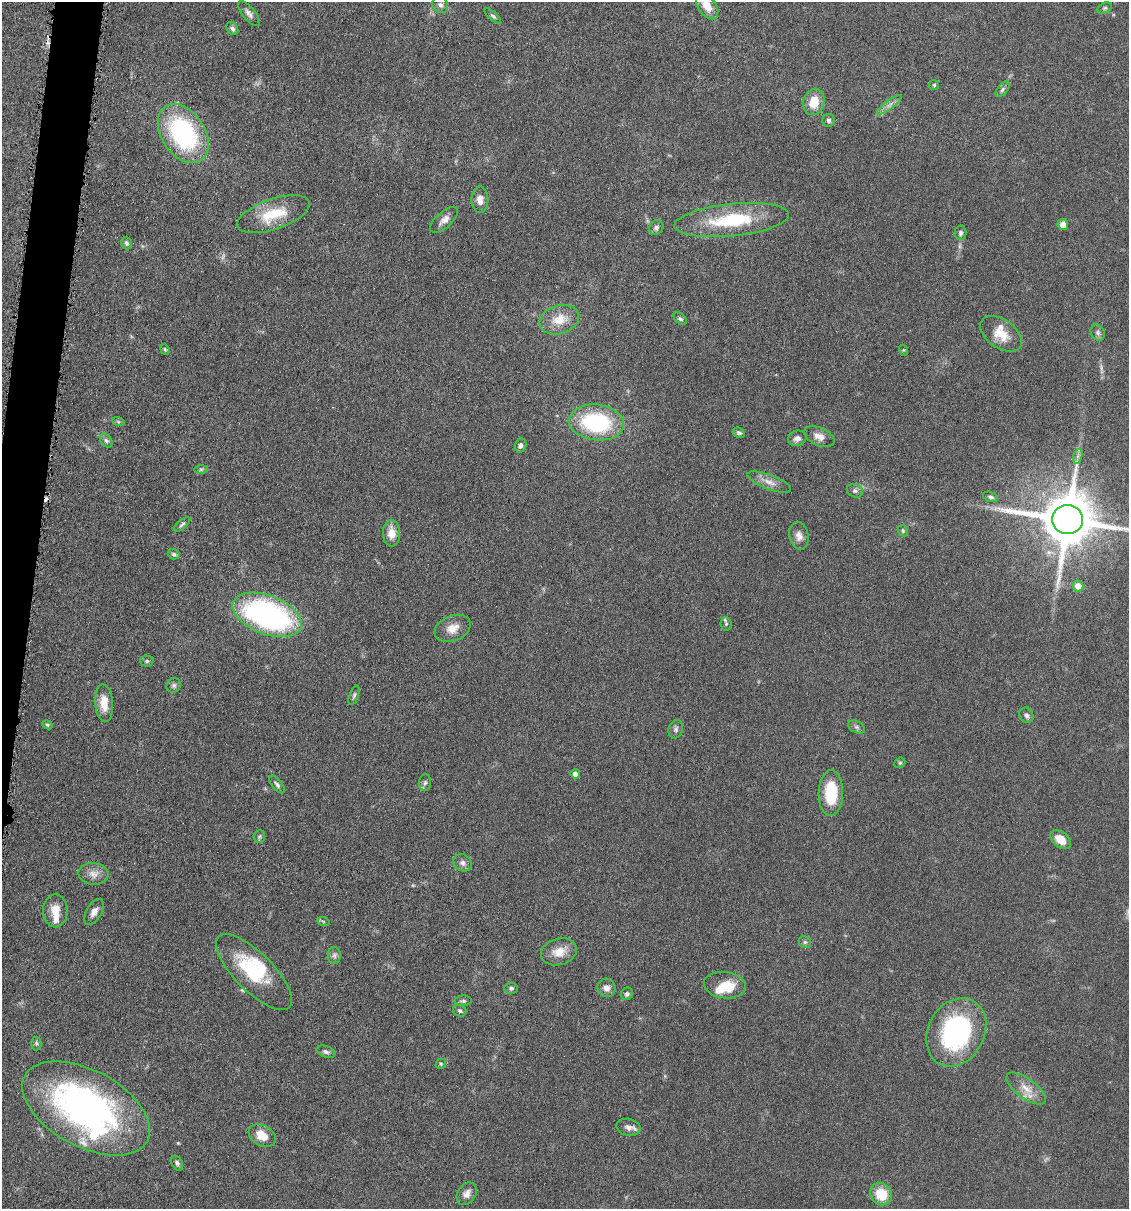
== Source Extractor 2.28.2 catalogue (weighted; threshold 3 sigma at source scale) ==
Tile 11 of 4 x 4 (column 3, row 3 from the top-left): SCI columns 2368-3494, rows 1212-2418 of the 4852 x 4836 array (HDU 1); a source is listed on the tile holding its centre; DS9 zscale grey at full resolution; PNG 1131 x 1211 px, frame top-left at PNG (2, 2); each listed source drawn as its Kron ellipse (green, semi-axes under 4 px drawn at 4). Shown black and unused: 2% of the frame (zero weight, under 4 of 8 exposures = <1% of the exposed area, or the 3 px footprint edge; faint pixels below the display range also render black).
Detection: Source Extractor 2.28.2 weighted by HDU 2 'WHT'; one run over the whole footprint, this tile lists its part. Background 0.0485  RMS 0.004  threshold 0.0163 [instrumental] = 3 sigma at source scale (4.09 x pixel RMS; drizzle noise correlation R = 1.36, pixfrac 0.8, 0.05/0.05 arcsec/px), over >= 5 px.
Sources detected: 98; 1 too faint to see at this stretch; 1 inside a brighter object's white glare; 2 cosmic-ray / hot-pixel residue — neither listed nor drawn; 5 inside a brighter listed object's ellipse — not listed separately; the other 89 listed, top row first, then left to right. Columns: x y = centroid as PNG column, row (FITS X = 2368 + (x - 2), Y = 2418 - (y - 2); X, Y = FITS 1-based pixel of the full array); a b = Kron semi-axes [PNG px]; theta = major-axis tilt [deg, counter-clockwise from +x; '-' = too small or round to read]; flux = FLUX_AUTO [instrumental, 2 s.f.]
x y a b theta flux
440 5 9 7 -54 1.3
707 6 15 9 -56 4.6
1105 8 8 5 26 0.72
249 13 15 6 -50 1.7
493 16 10 4 -41 0.76
232 28 7 5 -56 0.99
934 85 5 5 - 0.5
1002 89 9 5 50 0.94
814 102 13 10 77 7.2
889 105 15 4 36 1.8
829 120 6 6 - 1.1
183 133 32 21 -56 53
480 200 13 8 -89 2.8
273 214 38 15 19 13
444 220 17 8 42 2.6
732 220 57 16 6 27
1063 224 5 5 - 3.2
656 228 8 6 56 1.2
960 233 7 6 - 0.92
126 243 6 5 - 0.81
680 319 8 5 -43 0.74
559 320 20 14 18 7
1098 333 8 6 -62 1
1001 334 23 14 -36 7.1
165 349 6 4 -68 0.48
903 350 5 3 - 0.39
118 421 6 4 -20 0.53
596 422 28 18 -6 38
739 433 6 5 - 0.86
819 437 16 9 -24 3.2
797 438 9 7 15 1.8
106 441 7 5 -50 0.95
521 445 7 5 68 1.2
1078 456 7 4 71 1
201 469 7 4 1 0.72
769 482 23 7 -21 3.2
855 491 8 6 -24 1.1
990 497 8 5 -17 0.87
1067 520 15 14 - 2500
182 524 10 4 38 0.84
903 531 6 4 -62 0.6
391 533 13 8 -88 4.5
799 536 14 9 -78 2.6
174 554 6 5 - 0.78
1078 586 5 5 - 4.4
267 615 36 19 -21 86
726 624 7 5 -83 0.75
453 628 19 12 23 4.6
147 661 6 5 - 0.74
174 685 7 6 - 0.95
354 695 10 4 71 0.85
104 703 19 9 -85 6.2
1027 715 8 6 -57 1.3
47 725 5 4 - 0.56
857 727 9 6 -26 0.99
676 729 9 7 74 1.2
900 763 6 5 - 0.5
575 774 5 4 - 2.5
425 782 8 6 85 1
277 785 10 5 -51 1
831 793 23 12 89 16
259 836 6 5 - 0.61
1061 839 12 7 -38 5.7
463 863 10 8 -33 1.6
93 874 15 11 -4 3.3
55 911 16 12 90 4.7
94 912 14 7 60 2.5
323 921 6 4 -19 0.5
805 942 6 5 - 0.73
559 952 18 13 17 5.5
334 955 8 6 90 1.2
254 972 50 19 -45 24
725 985 21 13 -7 9.4
511 988 7 6 - 0.89
607 988 9 9 - 2.1
627 994 6 6 - 0.89
463 1001 8 5 2 0.82
460 1011 7 5 -25 0.78
956 1032 36 28 62 57
36 1043 7 5 90 0.67
326 1052 10 5 -19 1.1
441 1064 5 5 - 0.53
1026 1088 23 10 -37 5.1
86 1108 69 38 -28 130
629 1127 12 8 -11 2
262 1136 14 10 -31 5.7
177 1163 8 5 -61 0.95
467 1194 12 9 56 2.3
881 1194 12 10 -51 9.1
Isophote crosses this tile's border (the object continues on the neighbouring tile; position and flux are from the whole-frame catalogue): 2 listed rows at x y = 707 6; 1067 520